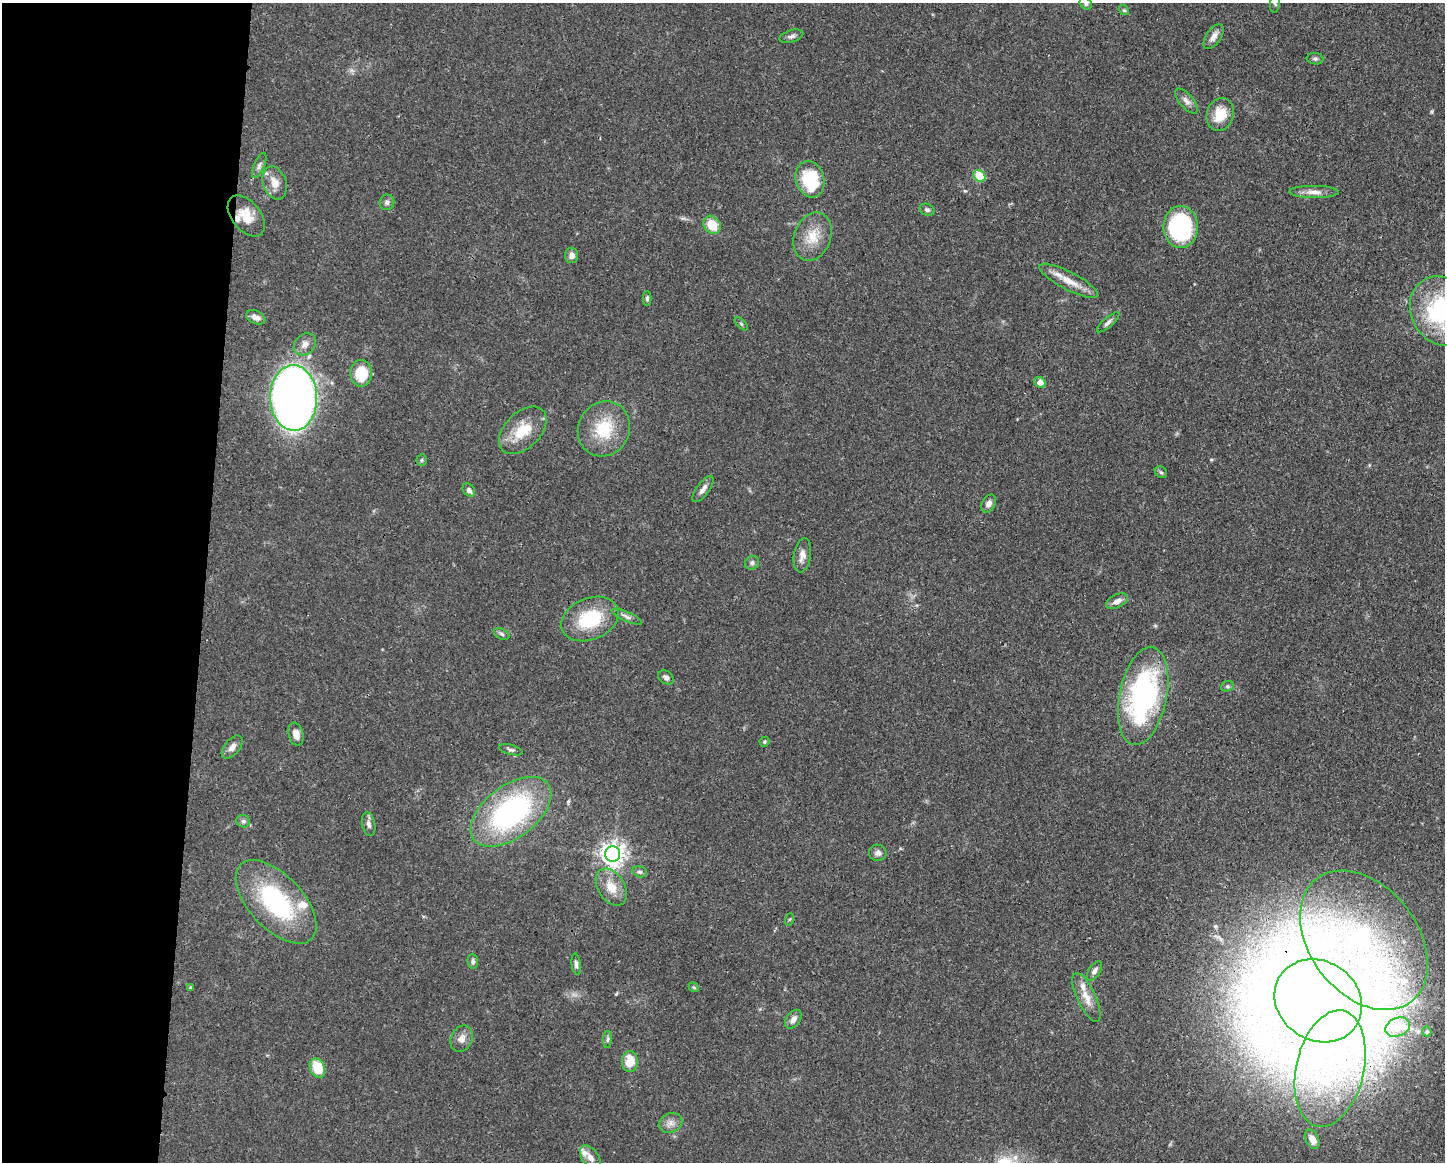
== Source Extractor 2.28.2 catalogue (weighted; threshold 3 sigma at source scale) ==
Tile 4 of 3 x 4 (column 1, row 2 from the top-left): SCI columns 114-1556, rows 2326-3485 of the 4668 x 4652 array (HDU 1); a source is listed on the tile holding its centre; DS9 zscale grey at full resolution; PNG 1447 x 1164 px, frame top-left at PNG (2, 3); each listed source drawn as its Kron ellipse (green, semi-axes under 4 px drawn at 4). Shown black and unused: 14% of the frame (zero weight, under 3 of 4 exposures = <1% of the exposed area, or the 3 px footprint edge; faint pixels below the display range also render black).
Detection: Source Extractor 2.28.2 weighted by HDU 2 'WHT'; one run over the whole footprint, this tile lists its part. Background 0.0443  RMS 0.0029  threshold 0.0129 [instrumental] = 3 sigma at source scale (4.5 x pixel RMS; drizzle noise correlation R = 1.50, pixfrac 1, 0.05/0.05 arcsec/px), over >= 5 px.
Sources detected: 86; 8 inside a brighter listed object's ellipse — not listed separately; the other 78 listed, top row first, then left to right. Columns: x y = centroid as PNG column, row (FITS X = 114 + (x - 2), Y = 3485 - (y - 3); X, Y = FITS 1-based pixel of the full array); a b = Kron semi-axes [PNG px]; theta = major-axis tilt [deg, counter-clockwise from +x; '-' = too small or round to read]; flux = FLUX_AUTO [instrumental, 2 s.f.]
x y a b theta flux
1086 3 7 5 -49 0.61
1275 3 10 5 85 0.62
1124 10 5 4 - 0.41
791 36 12 6 17 1
1213 37 14 7 56 1.9
1315 59 8 5 -7 0.61
1186 101 15 6 -50 1.5
1220 114 17 13 72 6.3
259 166 13 5 66 1
979 176 7 5 -42 13
810 179 18 14 -73 15
275 183 17 11 -71 3.4
1314 192 24 6 0 2.4
387 202 8 7 - 0.86
927 210 8 6 -20 0.77
246 216 23 14 -51 5.6
712 225 10 8 -53 6.3
1181 227 21 17 -90 33
813 237 25 18 69 6.7
572 255 8 6 -88 1.4
1069 281 33 9 -27 4.9
647 298 7 4 -89 0.54
1442 311 36 31 -59 41
256 317 10 6 -23 1.6
1108 322 14 5 41 1
741 324 8 3 -45 0.4
305 344 12 9 44 1.8
361 373 13 11 -89 9.5
1040 382 6 5 - 2.2
294 398 33 23 -88 250
604 429 28 25 60 12
523 430 28 18 45 8.6
422 460 5 5 - 0.43
1161 472 7 5 -42 0.54
703 489 16 6 54 1.6
469 490 7 5 -52 1.1
989 504 9 6 61 1.5
802 555 17 8 81 2.2
752 563 7 6 - 0.84
1117 601 12 6 27 1.7
627 617 16 5 -24 1.2
590 619 30 21 22 16
502 634 8 5 -28 0.65
666 677 9 6 -33 1.1
1227 686 6 5 - 0.52
1143 696 50 23 78 60
296 734 12 7 -78 2.2
764 742 5 4 - 0.4
232 747 13 7 50 1.7
511 750 12 5 -16 0.77
511 812 46 26 37 56
243 821 7 6 - 0.77
369 824 12 6 -79 1.2
878 853 9 8 - 1.1
613 854 8 7 - 230
640 872 7 5 -15 0.69
611 887 20 13 -58 5.1
276 902 51 27 -47 34
790 919 6 4 70 0.39
1364 940 78 54 -52 88
473 961 7 5 -86 0.69
576 964 11 4 -84 0.96
1094 971 10 6 57 1.1
190 987 4 4 - 0.3
694 987 5 4 - 0.43
1086 997 26 9 -65 3.8
1318 1001 46 39 -34 1200
793 1019 10 7 53 1.5
1398 1027 13 9 21 2.3
1427 1032 5 4 - 0.47
462 1039 13 10 64 2
607 1040 8 4 88 0.62
630 1061 10 8 88 5.4
317 1068 10 7 -66 7.9
1330 1069 59 34 77 53
670 1123 12 9 22 1.8
1312 1139 10 6 -63 3
590 1158 14 8 -55 1.9
Overlapping masked pixels (flux is a lower limit): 3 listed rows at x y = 1442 311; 294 398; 1318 1001
Isophote crosses this tile's border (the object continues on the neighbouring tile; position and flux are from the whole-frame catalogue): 3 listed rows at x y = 1086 3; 1275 3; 1442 311